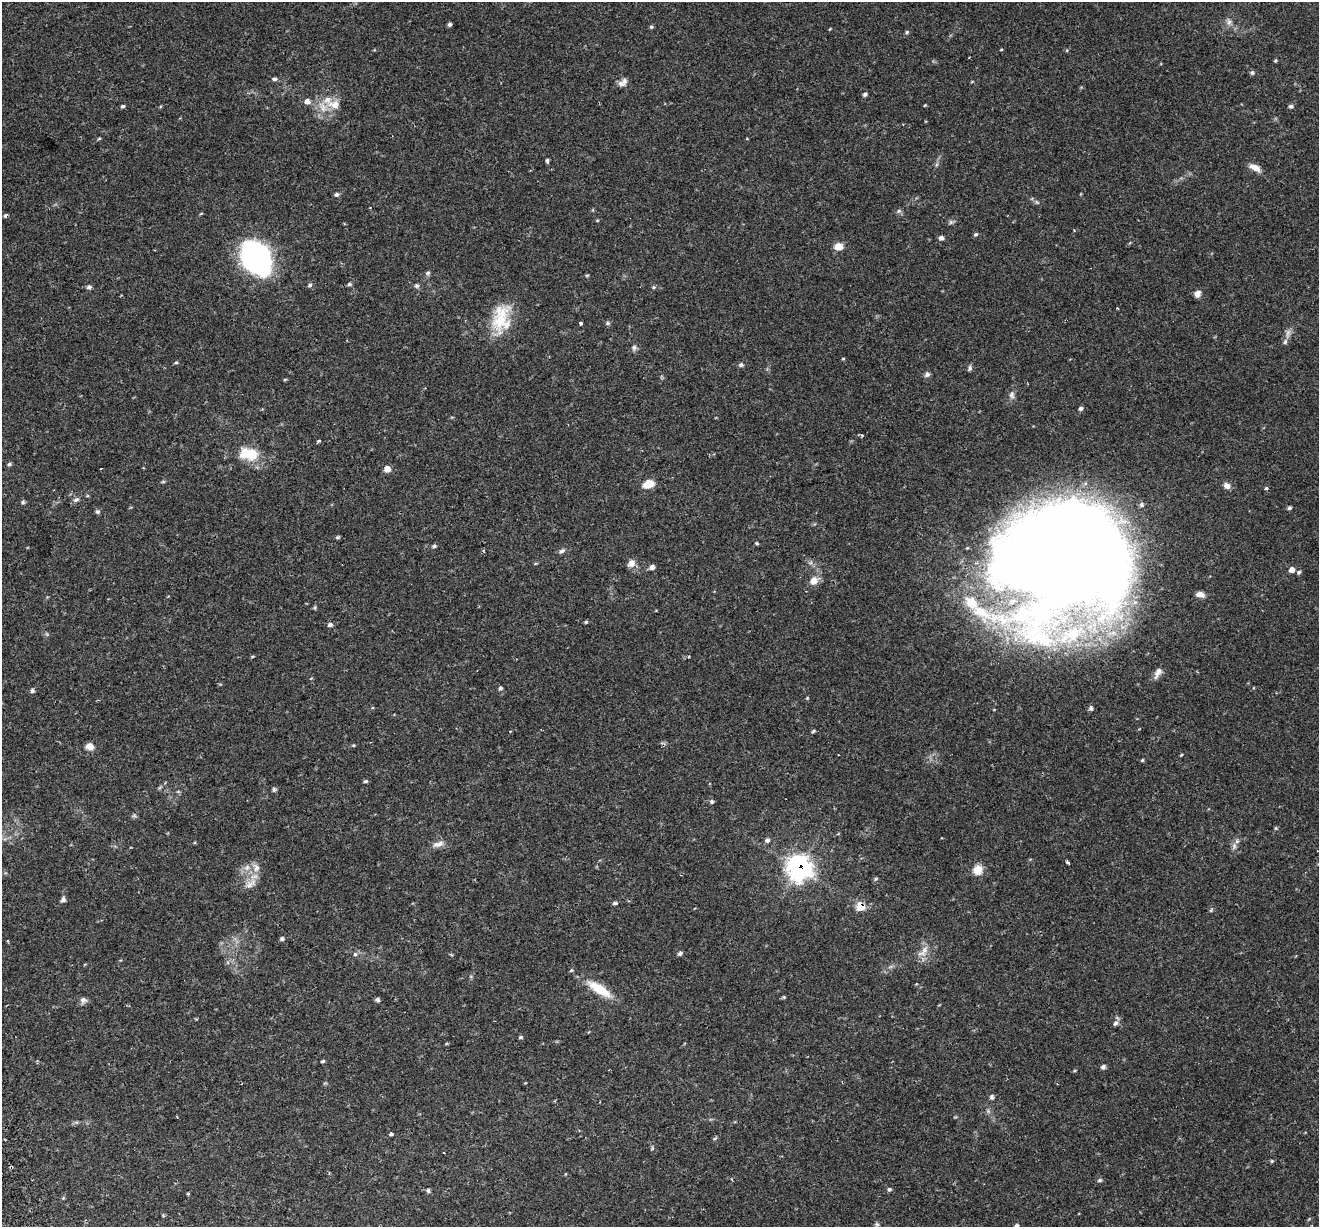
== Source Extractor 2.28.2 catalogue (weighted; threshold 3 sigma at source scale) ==
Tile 7 of 4 x 4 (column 3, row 2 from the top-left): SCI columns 2692-4008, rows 2632-3856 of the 5379 x 5211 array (HDU 1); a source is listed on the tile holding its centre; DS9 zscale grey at full resolution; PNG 1321 x 1229 px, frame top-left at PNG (2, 2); no overlay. Shown black and unused: <1% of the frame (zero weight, under 2 of 3 exposures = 5% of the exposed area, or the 3 px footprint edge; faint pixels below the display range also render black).
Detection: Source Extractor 2.28.2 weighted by HDU 2 'WHT'; one run over the whole footprint, this tile lists its part. Background 0.0486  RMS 0.0036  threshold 0.0161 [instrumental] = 3 sigma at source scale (4.5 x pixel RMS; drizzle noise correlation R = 1.50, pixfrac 1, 0.0396/0.0396 arcsec/px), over >= 5 px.
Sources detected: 140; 1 too faint to see at this stretch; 2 inside a brighter object's white glare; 5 cosmic-ray / hot-pixel residue — not listed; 4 inside a brighter listed object's ellipse — not listed separately; the other 128 listed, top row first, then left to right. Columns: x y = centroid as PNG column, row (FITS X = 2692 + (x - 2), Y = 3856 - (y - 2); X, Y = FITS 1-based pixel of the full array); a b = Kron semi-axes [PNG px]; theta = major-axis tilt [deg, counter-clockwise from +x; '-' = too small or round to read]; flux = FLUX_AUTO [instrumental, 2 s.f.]
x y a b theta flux
1229 22 9 6 -77 1.2
449 24 5 4 - 0.74
651 27 5 4 - 0.5
830 29 3 3 - 0.28
907 32 5 4 - 0.51
1001 49 4 3 - 0.27
1275 61 4 4 - 0.42
1252 73 6 6 - 0.65
274 79 6 5 - 0.69
624 81 10 9 - 1.7
865 94 5 4 - 0.81
307 101 7 7 - 1.6
334 105 22 12 -7 5.6
925 105 4 3 - 0.3
123 106 5 4 - 0.6
1291 106 5 5 - 0.79
99 139 6 3 3 0.37
547 161 6 4 -89 0.58
1255 167 15 7 -23 2.9
337 195 6 5 - 0.83
899 211 6 5 - 0.69
5 215 6 3 63 0.48
951 222 7 5 46 0.75
976 234 5 5 - 0.66
941 238 6 5 - 1
838 246 9 7 8 3.2
256 257 26 19 -55 99
428 273 7 5 32 0.74
349 284 6 5 - 0.61
310 285 6 5 - 0.59
417 286 7 6 - 0.78
89 287 5 5 - 1.1
654 287 5 5 - 0.48
1197 294 9 7 59 1.5
501 319 39 22 84 14
581 323 3 3 - 1.1
608 323 5 5 - 0.63
1288 334 16 5 77 1.7
634 348 8 6 -84 0.95
843 359 5 3 - 0.32
176 362 5 3 - 0.4
741 365 7 5 -9 0.74
970 368 7 5 81 0.81
927 374 7 7 - 0.95
285 379 5 3 - 0.33
1012 395 10 7 -87 1.4
1081 408 5 5 - 0.81
861 435 4 3 - 0.7
319 441 6 4 27 0.4
248 454 28 17 -10 9.9
9 464 5 5 - 0.6
387 469 6 6 - 2.4
649 484 10 7 17 5.6
1227 486 9 7 -34 1.6
1266 489 3 3 - 0.96
76 500 8 5 36 1
23 502 6 5 - 0.56
1289 508 4 4 - 0.7
97 512 6 6 - 0.67
337 537 6 4 6 0.53
756 543 6 3 -31 0.41
434 546 5 4 - 0.61
562 551 9 5 34 0.99
1064 558 102 95 5 930
631 563 10 8 59 2.2
652 567 7 6 - 1.1
1292 570 7 7 - 1.7
1299 572 5 5 - 0.57
814 581 11 9 34 3.2
1200 594 10 6 -8 2.2
315 607 6 4 -85 0.47
586 622 4 4 - 0.47
330 625 7 6 - 0.83
253 656 4 3 - 0.38
1158 673 17 7 61 2.2
500 688 5 5 - 0.64
32 691 6 4 90 0.76
807 698 5 3 - 0.32
1091 708 6 5 - 0.83
813 731 5 4 - 0.49
354 745 5 3 - 0.31
89 746 10 8 -8 2.1
1181 755 4 3 - 0.31
1142 760 4 4 - 0.39
365 781 6 4 5 0.51
274 789 6 4 -64 0.69
712 801 6 5 - 0.68
134 816 8 4 -1 0.57
1276 828 5 4 - 0.4
767 840 6 5 - 0.94
440 843 13 8 39 2
1234 846 10 4 90 1.2
1067 862 5 3 - 0.51
256 868 12 9 -71 2.7
798 868 10 9 - 200
978 870 11 10 - 4.1
876 879 6 4 43 0.54
249 885 13 10 76 2.9
63 900 7 6 - 0.98
615 903 6 4 8 0.63
861 906 7 6 - 7.9
1211 910 6 3 72 0.43
282 939 5 5 - 0.67
924 951 20 9 50 3.5
680 953 6 4 24 0.86
355 954 5 5 - 0.87
571 970 6 4 23 0.48
599 989 34 10 -32 9
784 997 5 4 - 0.43
83 1000 9 8 - 1.3
377 1000 6 5 - 0.86
1115 1023 7 6 - 1
521 1037 5 4 - 0.5
323 1061 5 3 - 0.53
1103 1067 6 5 - 0.87
992 1097 7 5 -65 0.79
177 1117 4 2 - 0.28
391 1134 3 3 - 1.9
715 1138 6 4 43 0.46
652 1148 6 4 58 0.4
444 1153 3 2 - 0.56
1272 1161 5 4 - 0.41
1100 1180 5 4 - 0.66
889 1189 5 5 - 0.62
428 1191 5 5 - 0.71
188 1193 3 3 - 0.59
877 1224 8 7 - 0.84
1016 1226 6 5 - 0.94
Overlapping masked pixels (flux is a lower limit): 3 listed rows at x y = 1064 558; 798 868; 861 906
Isophote crosses this tile's border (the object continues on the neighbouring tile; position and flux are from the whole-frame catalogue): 1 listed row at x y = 1016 1226